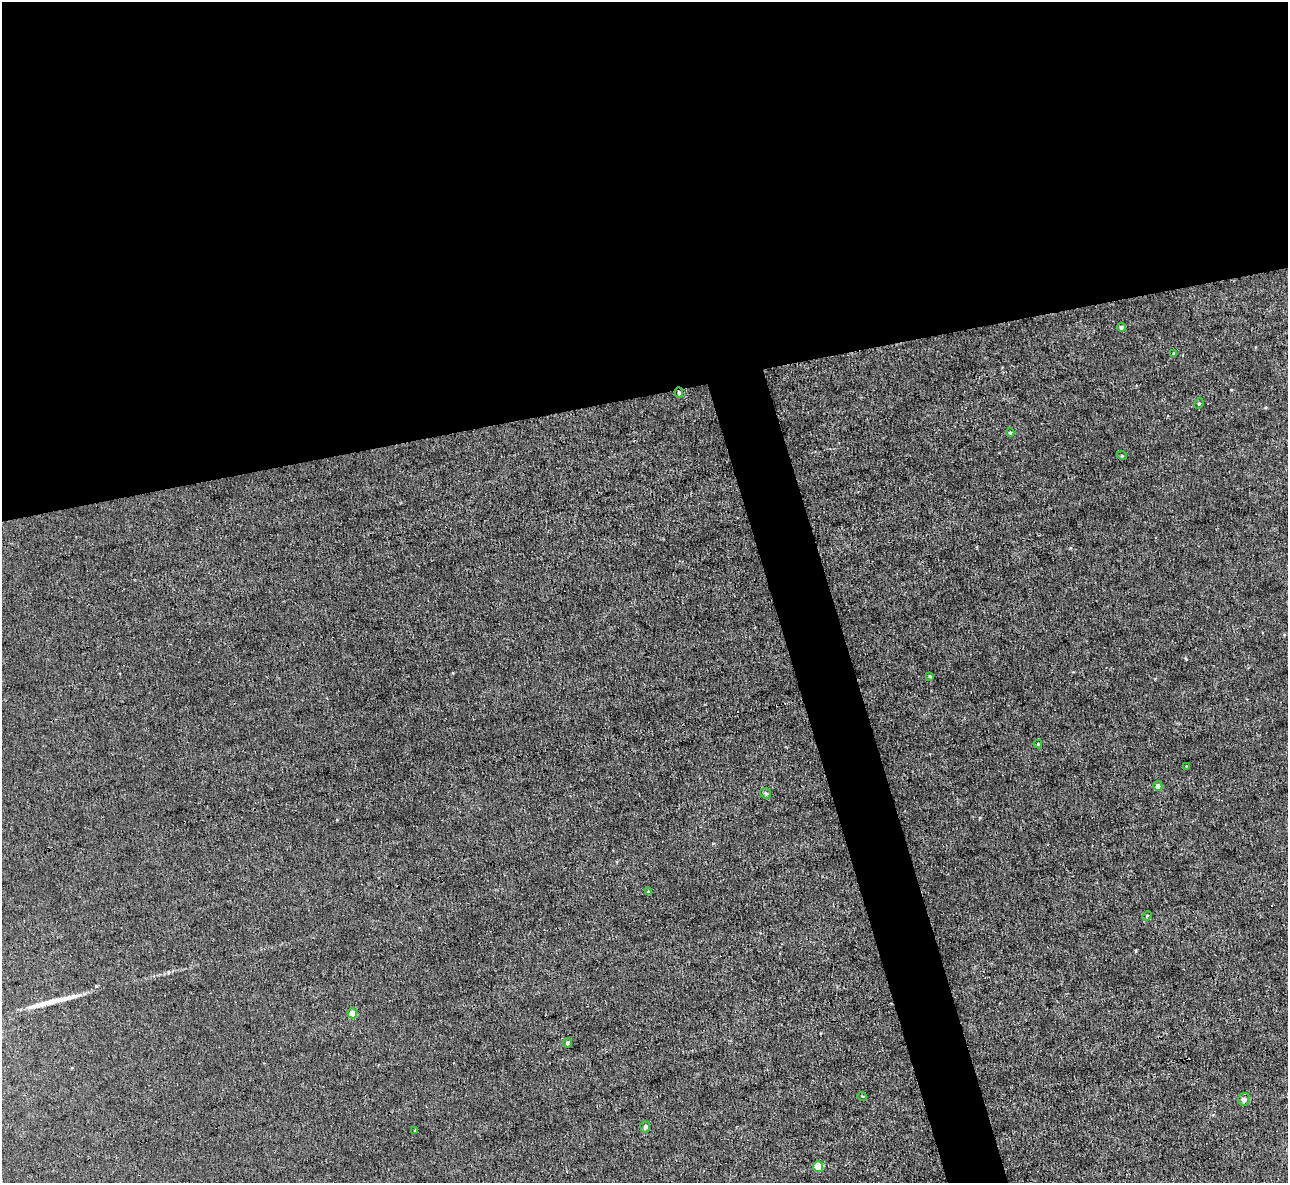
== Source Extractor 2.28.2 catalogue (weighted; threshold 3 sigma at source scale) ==
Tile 2 of 4 x 4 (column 2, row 1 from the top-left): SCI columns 1288-2573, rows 3688-4868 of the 5146 x 5131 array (HDU 1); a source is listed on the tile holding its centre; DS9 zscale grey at full resolution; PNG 1290 x 1185 px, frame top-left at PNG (2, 2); each listed source drawn as its Kron ellipse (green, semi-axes under 4 px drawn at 4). Shown black and unused: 36% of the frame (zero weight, under 3 of 4 exposures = <1% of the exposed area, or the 3 px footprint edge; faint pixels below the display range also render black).
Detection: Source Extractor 2.28.2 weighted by HDU 2 'WHT'; one run over the whole footprint, this tile lists its part. Background 0.00342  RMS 0.0017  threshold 0.00747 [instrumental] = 3 sigma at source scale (4.5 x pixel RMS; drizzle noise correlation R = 1.50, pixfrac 1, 0.05/0.05 arcsec/px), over >= 5 px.
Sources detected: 22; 1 cosmic-ray / hot-pixel residue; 1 long thin detection or spike segment (spike, bleed or trail) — neither listed nor drawn; the other 20 listed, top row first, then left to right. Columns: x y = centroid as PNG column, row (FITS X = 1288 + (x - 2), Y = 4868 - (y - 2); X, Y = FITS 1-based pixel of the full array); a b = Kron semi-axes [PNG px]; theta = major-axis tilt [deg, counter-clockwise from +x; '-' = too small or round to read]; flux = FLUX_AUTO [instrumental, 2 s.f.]
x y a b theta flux
1121 327 4 4 - 0.29
1174 354 4 3 - 0.18
679 392 5 4 - 0.31
1199 404 5 4 - 0.22
1010 433 4 4 - 0.17
1122 456 5 3 - 0.13
930 676 3 3 - 0.15
1038 744 4 4 - 0.18
1186 766 3 3 - 0.14
1158 786 5 4 - 0.95
766 793 6 5 - 0.37
648 892 4 3 - 0.23
1147 916 5 4 - 0.17
352 1013 5 5 - 2.6
567 1043 5 4 - 0.31
862 1096 5 3 - 0.13
1244 1099 6 6 - 0.77
645 1127 5 5 - 0.48
415 1131 3 3 - 0.31
818 1166 5 5 - 5.6
Overlapping masked pixels (flux is a lower limit): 1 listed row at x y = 679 392